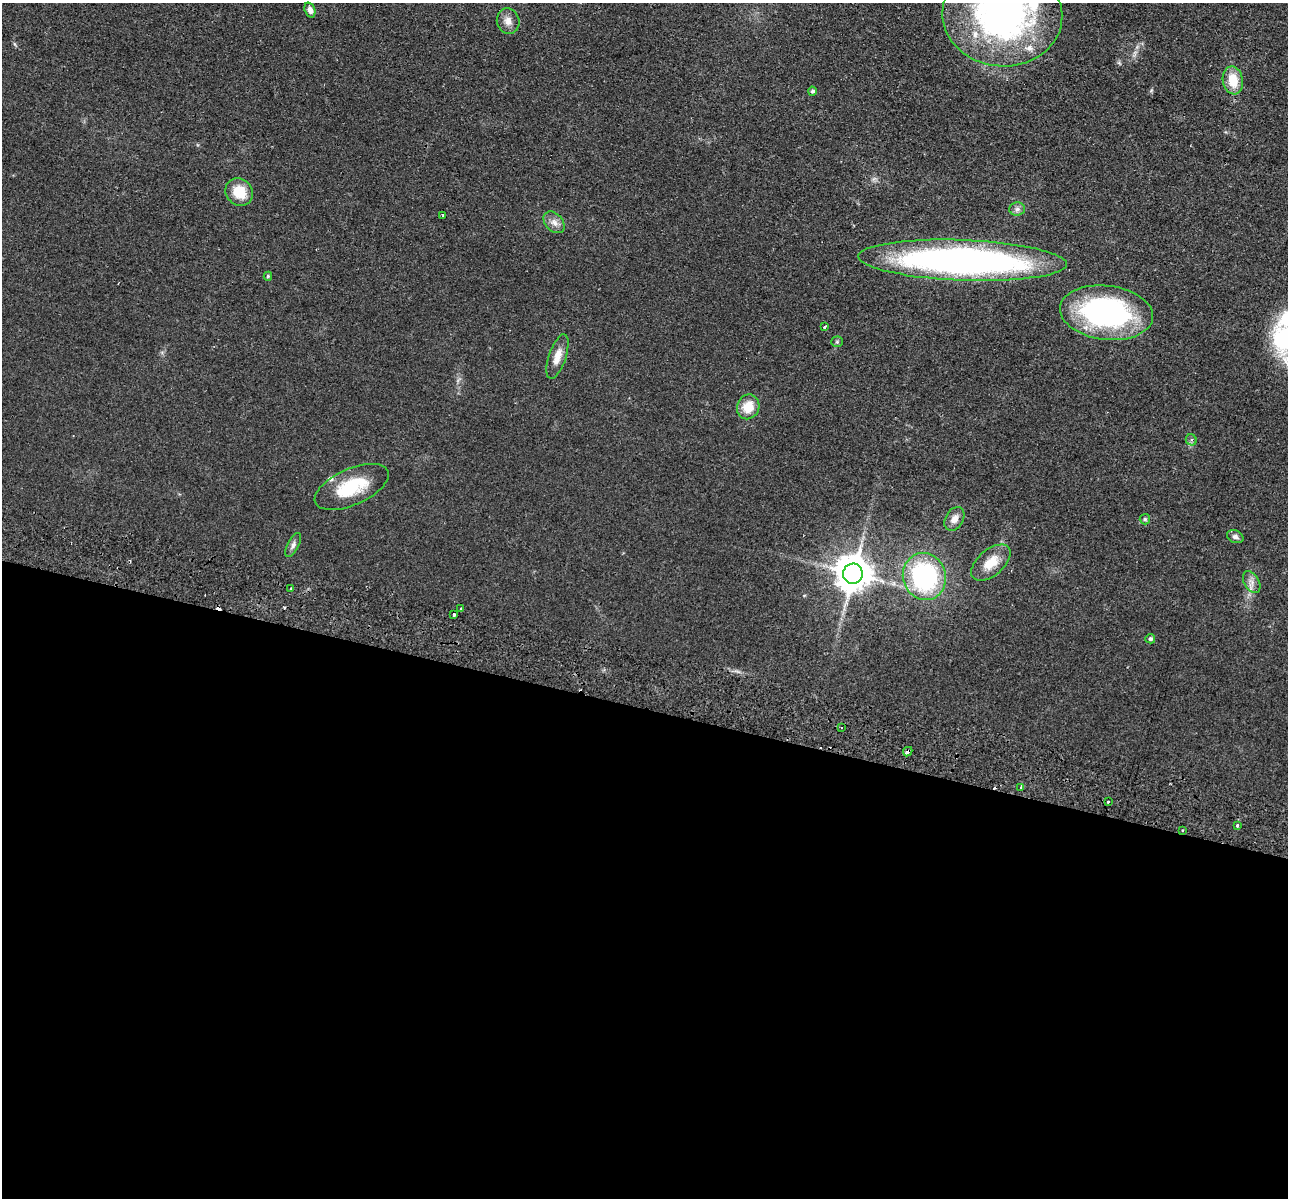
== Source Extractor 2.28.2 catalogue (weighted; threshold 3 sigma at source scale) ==
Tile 14 of 4 x 4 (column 2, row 4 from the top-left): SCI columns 1304-2589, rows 186-1381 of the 5179 x 5279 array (HDU 1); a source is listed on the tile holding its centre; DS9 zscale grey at full resolution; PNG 1290 x 1200 px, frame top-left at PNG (2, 3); each listed source drawn as its Kron ellipse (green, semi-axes under 4 px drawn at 4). Shown black and unused: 41% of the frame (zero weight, under 2 of 3 exposures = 3% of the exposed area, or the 3 px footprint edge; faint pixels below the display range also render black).
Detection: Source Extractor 2.28.2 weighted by HDU 2 'WHT'; one run over the whole footprint, this tile lists its part. Background 0.0944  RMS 0.01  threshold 0.0453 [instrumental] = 3 sigma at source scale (4.5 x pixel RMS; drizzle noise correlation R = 1.50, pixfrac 1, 0.05/0.05 arcsec/px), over >= 5 px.
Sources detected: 43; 4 cosmic-ray / hot-pixel residue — neither listed nor drawn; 3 inside a brighter listed object's ellipse — not listed separately; the other 36 listed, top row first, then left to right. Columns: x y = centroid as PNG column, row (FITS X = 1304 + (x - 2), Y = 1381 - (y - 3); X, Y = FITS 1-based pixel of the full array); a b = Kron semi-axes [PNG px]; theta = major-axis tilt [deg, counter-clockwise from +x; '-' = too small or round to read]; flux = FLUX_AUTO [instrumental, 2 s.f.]
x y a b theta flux
310 10 8 5 -70 5
1002 15 60 51 -5 330
508 21 13 11 -74 7.7
1233 80 14 10 -80 21
812 91 4 4 - 2.4
239 192 14 13 - 23
1017 209 8 6 2 3.2
443 215 3 2 - 1.1
554 222 12 8 -48 6.2
962 260 104 20 -2 460
268 276 4 4 - 1.4
1106 313 47 27 -7 210
825 327 4 3 - 5.2
837 342 5 5 - 1.5
557 357 23 8 71 11
748 407 12 11 - 18
1191 440 6 5 - 2.2
352 487 39 18 24 49
954 519 13 9 60 7.6
1145 519 5 5 - 1.6
1235 537 8 6 -24 3.5
293 545 13 5 64 3.8
991 563 23 13 40 19
853 574 10 10 - 2400
924 576 24 21 -73 140
1252 582 12 7 -60 5.5
291 588 3 2 - 1.5
460 608 3 3 - 1.5
454 614 4 3 - 9.7
1150 639 5 4 - 2.5
841 727 3 2 - 1.3
908 752 5 3 - 5.6
1021 788 3 3 - 14
1108 802 3 3 - 2.6
1237 825 3 3 - 2.4
1182 831 3 3 - 2.3
Overlapping masked pixels (flux is a lower limit): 3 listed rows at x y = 908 752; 1021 788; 1182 831
Isophote crosses this tile's border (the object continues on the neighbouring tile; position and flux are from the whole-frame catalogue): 1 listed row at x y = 1002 15